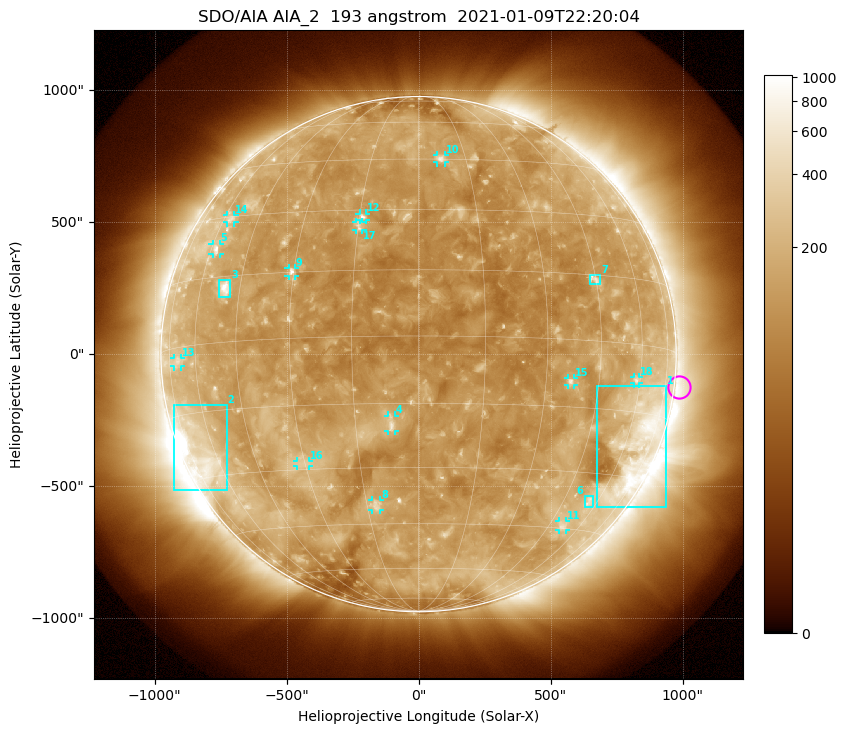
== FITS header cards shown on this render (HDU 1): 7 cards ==
TELESCOP= 'SDO/AIA'
INSTRUME= 'AIA_2'
WAVELNTH=                  193
WAVEUNIT= 'angstrom'
DATE-OBS= '2021-01-09T22:20:04.84'
CTYPE1  = 'HPLN-TAN'
CTYPE2  = 'HPLT-TAN'

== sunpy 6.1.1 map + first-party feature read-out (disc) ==
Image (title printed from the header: SDO/AIA AIA_2  193 angstrom  2021-01-09T22:20:04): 1024 x 1024 px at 2.4 arcsec/px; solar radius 976 arcsec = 407 px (full disc in frame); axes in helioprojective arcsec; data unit not stated in the header (colour bar unlabelled)
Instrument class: DISC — disc imager (sunpy class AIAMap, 193 A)
Bright regions (active regions / flare kernels): reference = the median radial profile (limb darkening/brightening removed); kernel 9 px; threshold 5 sigma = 187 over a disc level ~126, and >= 1.15x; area >= 12 px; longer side >= 10 px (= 24 arcsec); searched inside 0.97 R_sun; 18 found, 18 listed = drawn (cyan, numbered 1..; 13 of them under ~33 arcsec drawn as corner ticks so the feature stays visible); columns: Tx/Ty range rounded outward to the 5 arcsec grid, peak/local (2 s.f.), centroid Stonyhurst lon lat
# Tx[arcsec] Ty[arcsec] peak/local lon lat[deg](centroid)
1 675..940 -580..-120 4.9 +66 -23
2 -930..-725 -515..-195 11 -67 -24
3 -755..-710 215..280 6.9 -50 +12
4 -115..-85 -290..-230 4.6 -6 -20
5 -780..-750 380..420 3.8 -58 +22
6 625..665 -580..-535 3 +56 -37
7 645..690 265..300 3.7 +45 +14
8 -175..-145 -590..-555 3.5 -12 -40
9 -495..-465 295..330 4.6 -30 +15
10 70..100 725..755 4 +7 +45
11 530..560 -665..-630 2.9 +51 -44
12 -225..-200 505..535 4.3 -14 +28
13 -930..-900 -45..-15 2.3 -69 -3
14 -725..-695 500..525 2.7 -57 +29
15 565..590 -115..-90 3.7 +37 -9
16 -460..-415 -425..-405 2.8 -31 -29
17 -235..-210 470..500 3.4 -15 +26
18 815..835 -110..-85 2.8 +58 -8
Off-limb structures (1.02-1.3 R_sun): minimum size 162 px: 2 found; the strongest spans PA ~210..325 deg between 1.02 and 1.3 R_sun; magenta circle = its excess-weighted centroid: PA ~265 deg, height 1.02 R_sun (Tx ~990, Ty ~-125 arcsec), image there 1.7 x the reference